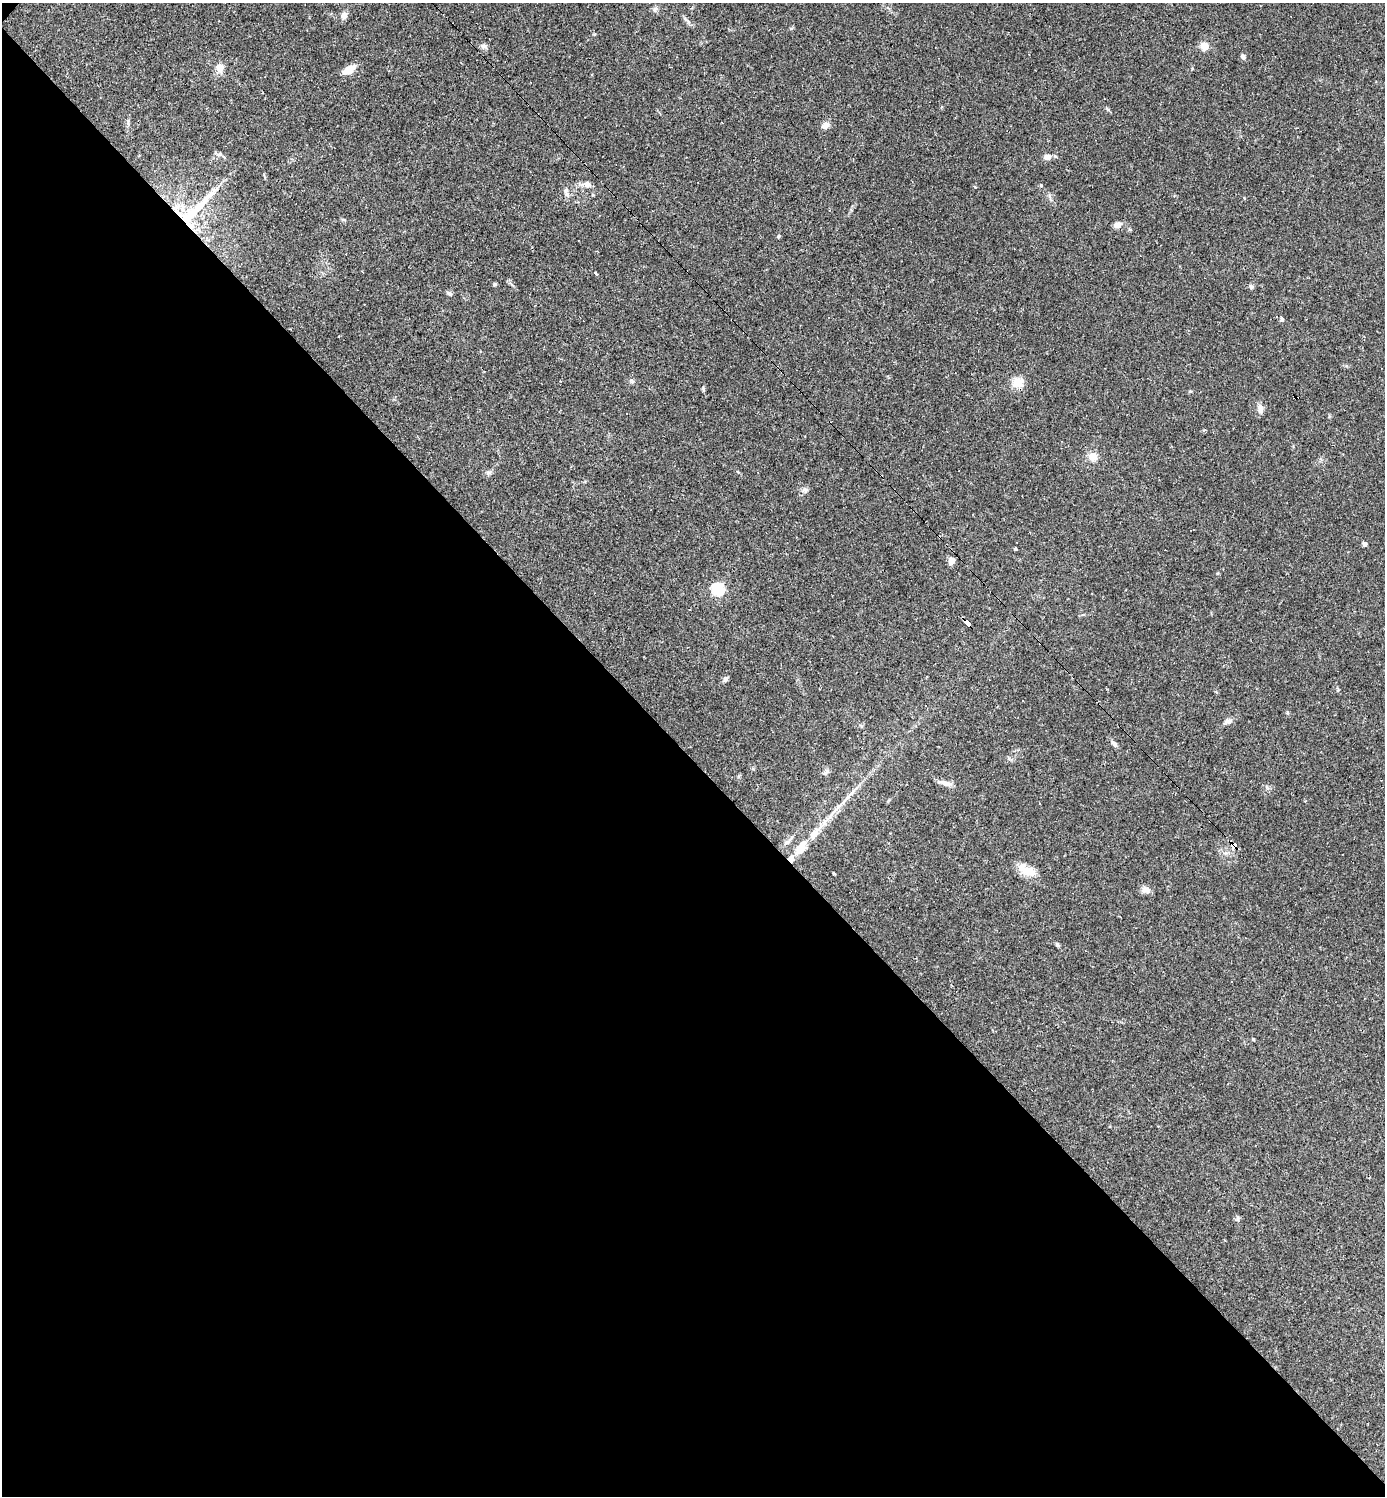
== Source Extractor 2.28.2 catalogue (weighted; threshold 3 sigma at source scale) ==
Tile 14 of 4 x 4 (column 2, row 4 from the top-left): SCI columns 1676-3058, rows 1-1494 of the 5975 x 5974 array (HDU 1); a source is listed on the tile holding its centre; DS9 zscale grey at full resolution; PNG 1387 x 1498 px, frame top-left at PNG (2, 3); no overlay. Shown black and unused: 49% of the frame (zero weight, under 2 of 3 exposures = <1% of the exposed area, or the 3 px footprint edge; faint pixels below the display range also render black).
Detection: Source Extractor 2.28.2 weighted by HDU 2 'WHT'; one run over the whole footprint, this tile lists its part. Background 0.0384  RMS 0.0049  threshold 0.0222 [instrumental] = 3 sigma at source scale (4.5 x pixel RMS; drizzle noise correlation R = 1.50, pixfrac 1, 0.05/0.05 arcsec/px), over >= 5 px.
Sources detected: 65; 8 cosmic-ray / hot-pixel residue — not listed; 3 inside a brighter listed object's ellipse — not listed separately; the other 54 listed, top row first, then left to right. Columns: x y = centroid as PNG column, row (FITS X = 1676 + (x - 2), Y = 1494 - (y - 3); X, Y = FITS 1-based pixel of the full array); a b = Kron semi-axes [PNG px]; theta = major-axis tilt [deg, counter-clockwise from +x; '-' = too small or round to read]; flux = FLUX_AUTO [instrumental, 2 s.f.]
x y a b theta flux
655 9 8 7 - 1.3
344 16 9 7 77 2.4
685 19 7 4 -70 0.93
483 46 8 7 - 1.3
1204 46 8 8 - 4.6
1243 57 6 5 - 1.7
220 67 10 9 - 4.2
349 70 14 7 32 6.5
722 122 3 2 - 0.53
826 125 10 7 20 2.8
220 154 6 5 - 0.94
1047 157 9 7 8 2.7
587 184 11 9 -12 2.7
1041 185 4 4 - 0.49
974 187 4 3 - 0.58
566 190 8 6 -84 1.5
593 195 5 3 - 0.44
193 211 74 23 44 35
344 220 6 4 -18 0.61
1117 225 9 6 17 2.9
779 236 4 3 - 2.9
596 273 4 3 - 0.81
495 284 5 4 - 0.86
1251 286 6 6 - 1.1
449 293 8 5 -31 1.2
1282 319 5 4 - 1.7
1018 383 12 11 - 6.5
703 389 9 3 -80 0.65
1190 391 5 3 - 0.52
1260 408 14 7 85 2.4
1093 457 11 10 - 4.3
488 472 9 4 9 1.1
805 490 7 7 - 1.5
1364 544 4 4 - 1.9
1015 549 3 3 - 0.64
951 561 7 6 - 3
718 589 6 6 - 58
967 623 8 4 -48 66
725 679 8 5 52 1.2
1228 721 11 6 2 1.8
1114 744 9 5 -40 1.4
826 772 11 6 40 1.5
945 783 18 6 -12 2.8
1039 803 3 2 - 0.66
823 823 41 6 48 9.5
788 841 20 5 44 2.6
1233 846 7 4 -48 140
791 859 8 8 - 3.1
1026 870 24 11 -28 7.7
834 874 3 3 - 0.97
1146 890 11 9 -13 2.6
1057 945 7 4 -52 0.91
1253 1039 4 3 - 0.69
1238 1218 7 4 71 0.79
Overlapping masked pixels (flux is a lower limit): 4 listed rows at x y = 193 211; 967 623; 1233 846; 791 859
Unlisted compact peaks at least as high as the median listed source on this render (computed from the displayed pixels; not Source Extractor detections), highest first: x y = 594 34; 631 380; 1108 110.